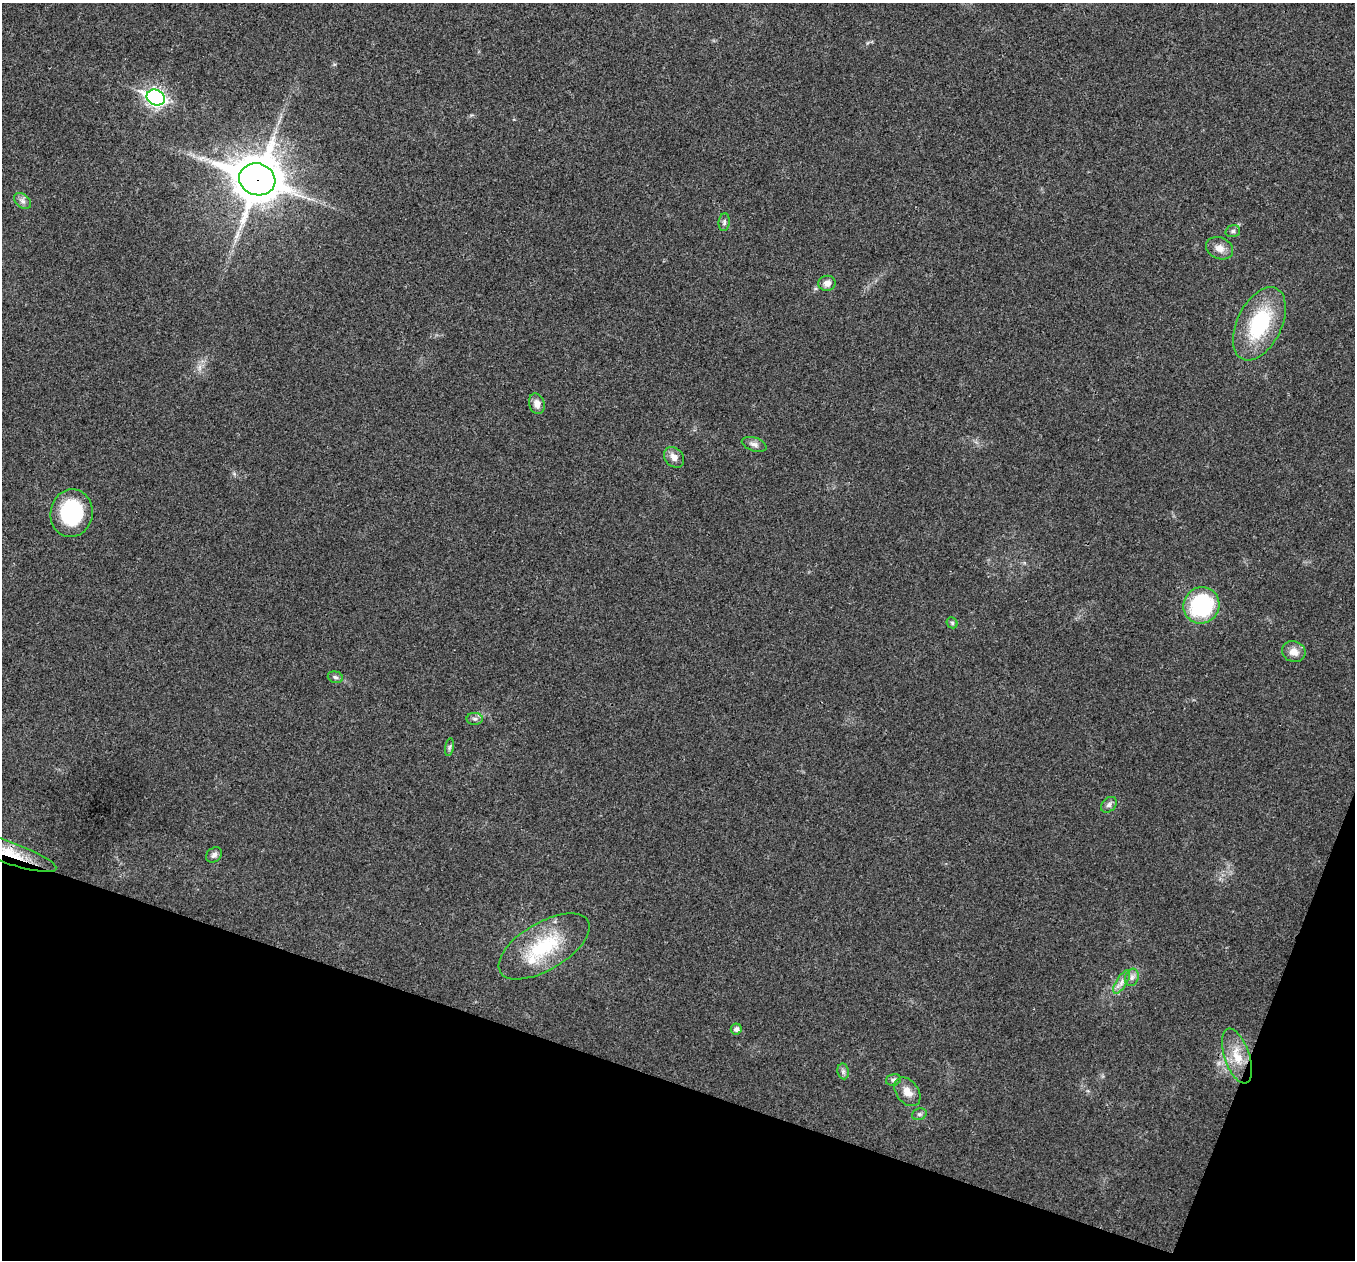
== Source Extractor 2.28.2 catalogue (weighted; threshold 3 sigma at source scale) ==
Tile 15 of 4 x 4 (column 3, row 4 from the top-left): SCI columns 2707-4059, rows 136-1393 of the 5417 x 5431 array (HDU 1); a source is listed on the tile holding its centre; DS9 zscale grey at full resolution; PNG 1357 x 1262 px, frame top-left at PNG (2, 3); each listed source drawn as its Kron ellipse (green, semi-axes under 4 px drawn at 4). Shown black and unused: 17% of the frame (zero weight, under 3 of 4 exposures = <1% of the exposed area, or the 3 px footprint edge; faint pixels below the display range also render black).
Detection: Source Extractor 2.28.2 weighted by HDU 2 'WHT'; one run over the whole footprint, this tile lists its part. Background 0.0212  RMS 0.0041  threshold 0.0183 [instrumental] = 3 sigma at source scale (4.5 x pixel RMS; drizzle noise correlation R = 1.50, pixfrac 1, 0.05/0.05 arcsec/px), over >= 5 px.
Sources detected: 32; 1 long thin detection or spike segment (spike, bleed or trail) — neither listed nor drawn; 1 inside a brighter listed object's ellipse — not listed separately; the other 30 listed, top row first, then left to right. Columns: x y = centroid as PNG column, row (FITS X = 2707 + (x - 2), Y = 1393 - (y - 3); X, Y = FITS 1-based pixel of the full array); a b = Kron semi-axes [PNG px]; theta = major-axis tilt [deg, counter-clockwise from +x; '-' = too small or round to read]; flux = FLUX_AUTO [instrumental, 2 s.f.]
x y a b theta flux
156 98 9 7 -23 140
257 179 18 16 -18 1500
22 201 9 6 -42 1.6
724 222 9 5 83 1
1233 231 7 5 16 0.96
1219 248 14 10 -24 3.3
827 283 9 7 5 2.4
1259 324 39 22 64 32
537 404 10 7 -74 2.7
754 444 13 6 -18 1.9
674 457 11 9 -48 2.8
72 513 24 21 81 31
1201 605 18 17 - 44
952 623 6 5 - 0.7
1294 652 12 10 -21 3.6
335 677 8 5 -16 1
475 719 8 6 0 1.1
449 747 9 4 81 0.85
1109 805 9 6 45 1.4
8 852 50 11 -19 14
214 855 9 6 40 1.5
544 946 51 23 31 27
1132 977 9 6 74 1.6
1122 982 13 5 59 2.1
736 1029 5 5 - 1.6
1237 1056 28 12 -71 8.7
843 1071 8 5 -79 1.1
893 1080 8 5 15 0.97
907 1092 16 11 -53 4.3
919 1114 7 5 20 0.93
Overlapping masked pixels (flux is a lower limit): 2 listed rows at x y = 257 179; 8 852
Isophote crosses this tile's border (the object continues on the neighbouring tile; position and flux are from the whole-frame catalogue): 1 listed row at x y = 8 852